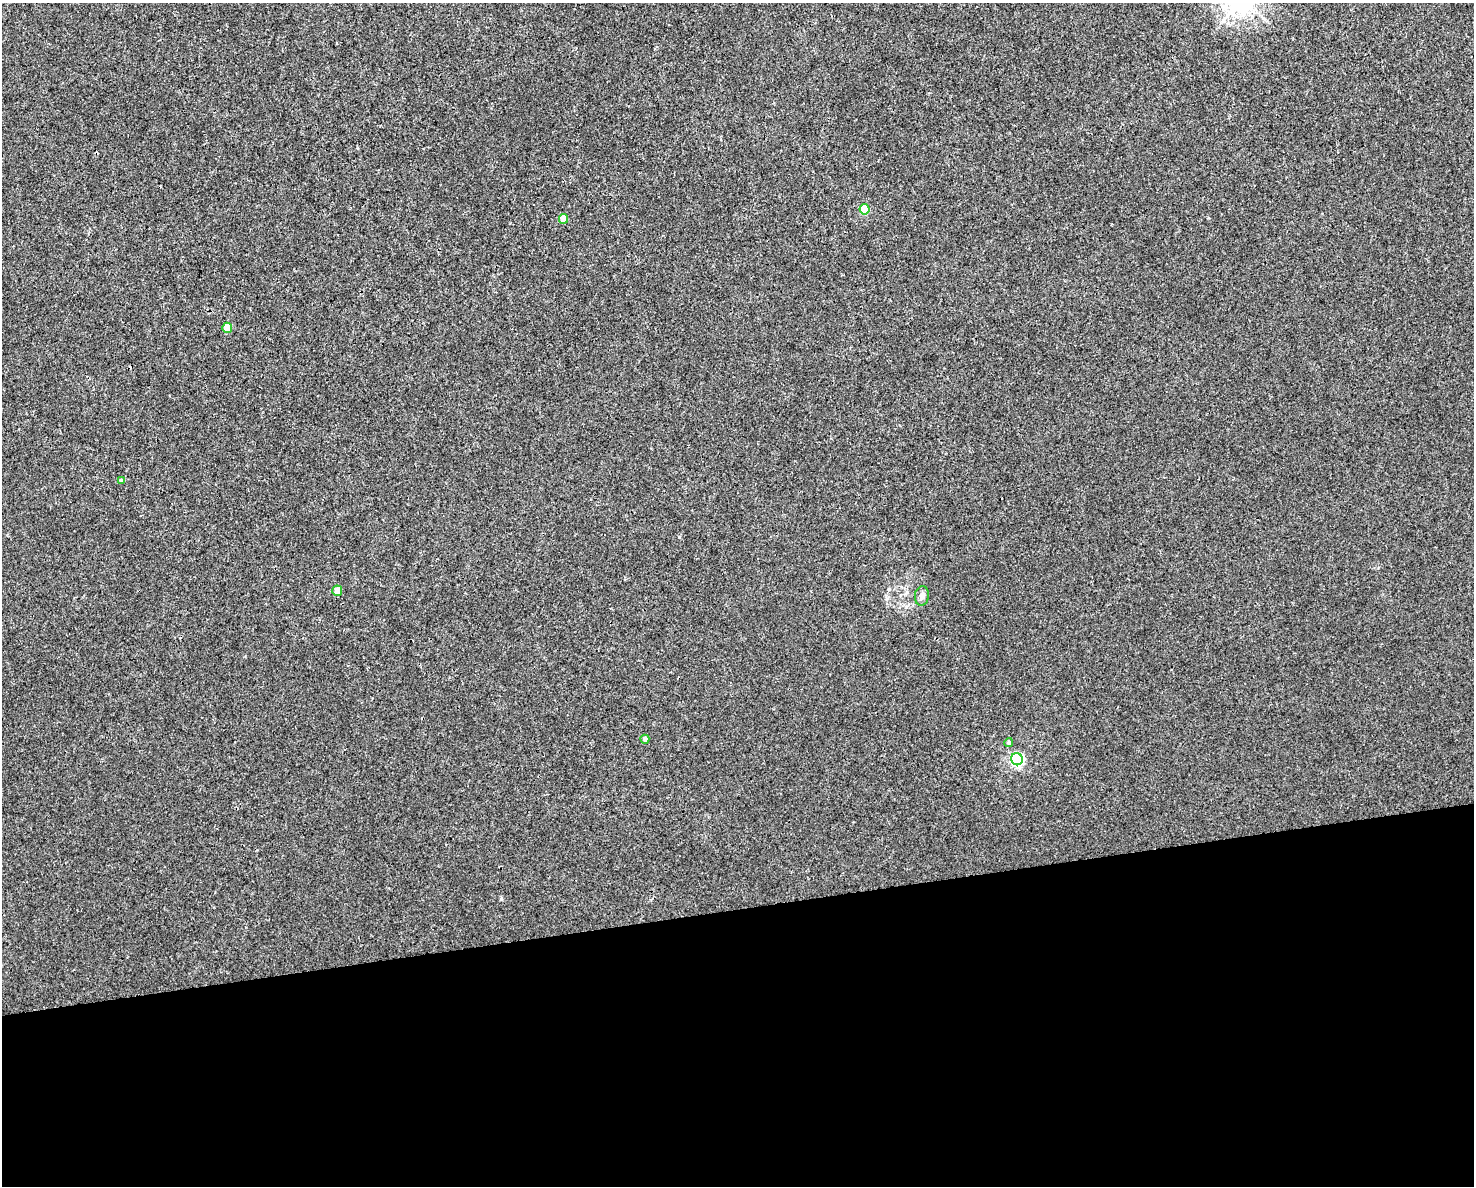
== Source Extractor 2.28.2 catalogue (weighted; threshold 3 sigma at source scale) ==
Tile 11 of 3 x 4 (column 2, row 4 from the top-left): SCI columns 1536-3007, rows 1-1184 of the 4497 x 4734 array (HDU 1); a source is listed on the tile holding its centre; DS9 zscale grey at full resolution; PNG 1476 x 1188 px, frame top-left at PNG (2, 3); each listed source drawn as its Kron ellipse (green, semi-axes under 4 px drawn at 4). Shown black and unused: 23% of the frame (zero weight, under 3 of 4 exposures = <1% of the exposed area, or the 3 px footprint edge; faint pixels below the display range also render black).
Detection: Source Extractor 2.28.2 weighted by HDU 2 'WHT'; one run over the whole footprint, this tile lists its part. Background 0.00208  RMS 0.002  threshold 0.00921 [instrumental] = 3 sigma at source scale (4.5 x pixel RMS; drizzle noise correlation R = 1.50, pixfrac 1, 0.0396/0.0396 arcsec/px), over >= 5 px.
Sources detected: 9; all 9 listed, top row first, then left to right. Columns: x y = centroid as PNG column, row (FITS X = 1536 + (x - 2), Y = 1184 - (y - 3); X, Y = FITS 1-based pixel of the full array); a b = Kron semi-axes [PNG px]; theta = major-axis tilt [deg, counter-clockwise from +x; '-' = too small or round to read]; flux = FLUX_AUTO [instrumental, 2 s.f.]
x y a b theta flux
865 209 5 5 - 7.3
564 219 5 4 - 2.4
227 328 5 4 - 4.1
122 481 4 3 - 0.8
337 591 5 5 - 1.9
922 596 10 7 82 0.85
645 739 4 4 - 0.9
1009 743 4 4 - 0.41
1017 759 6 5 - 31